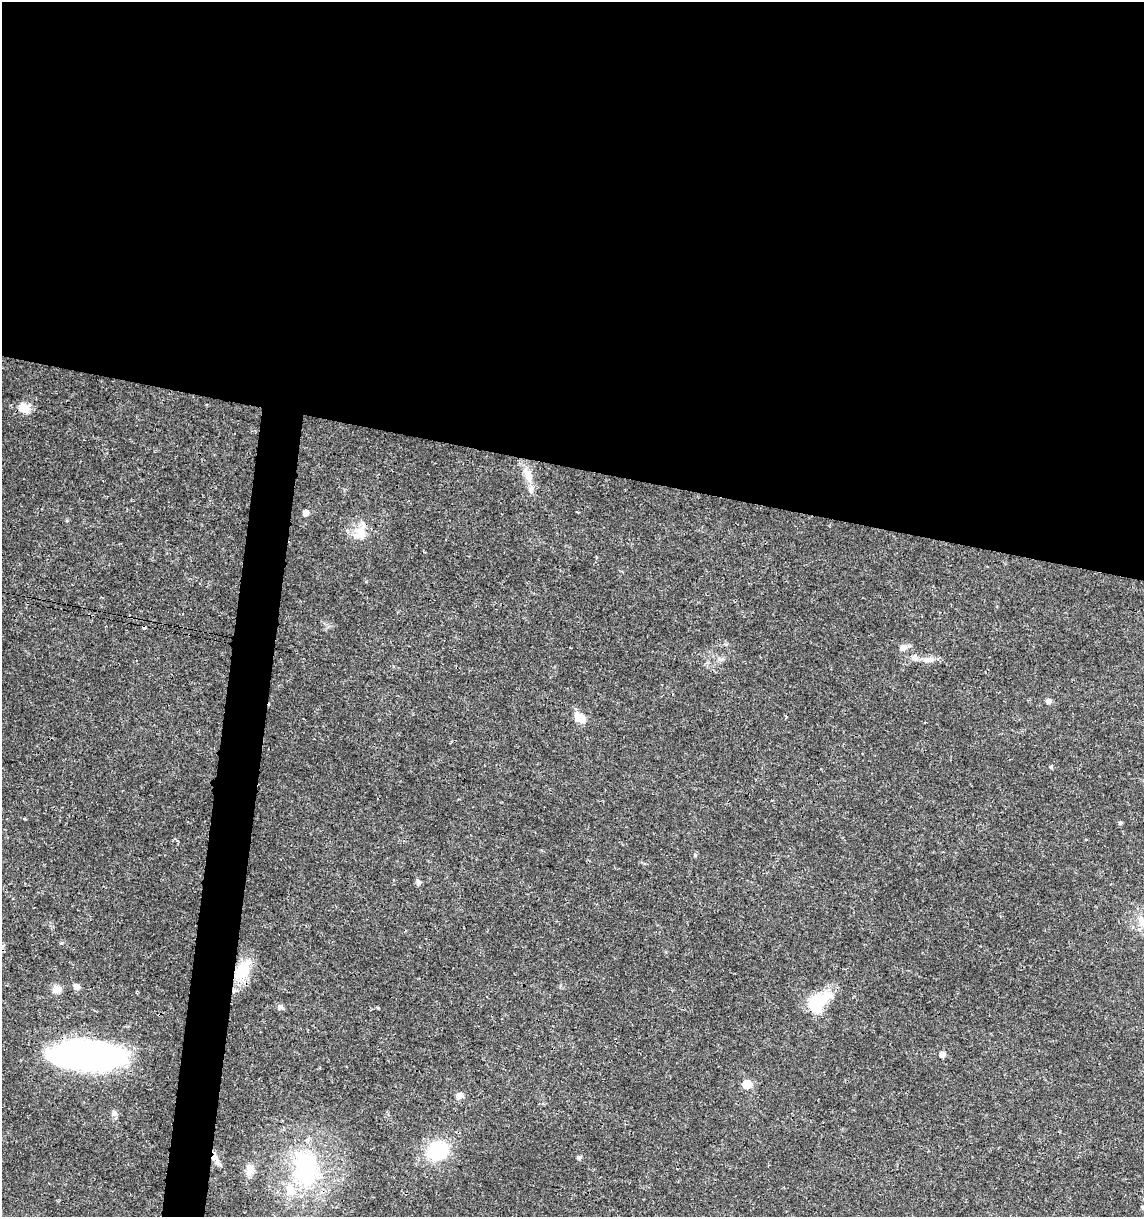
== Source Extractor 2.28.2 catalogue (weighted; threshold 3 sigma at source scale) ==
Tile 3 of 4 x 4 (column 3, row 1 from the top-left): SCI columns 2511-3652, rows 3655-4869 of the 5079 x 4871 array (HDU 1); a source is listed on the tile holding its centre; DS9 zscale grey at full resolution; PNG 1146 x 1219 px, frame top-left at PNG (2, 2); no overlay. Shown black and unused: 41% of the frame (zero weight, under 3 of 4 exposures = <1% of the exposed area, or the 3 px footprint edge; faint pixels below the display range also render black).
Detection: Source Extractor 2.28.2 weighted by HDU 2 'WHT'; one run over the whole footprint, this tile lists its part. Background 0.0189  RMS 0.0018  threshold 0.00805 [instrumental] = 3 sigma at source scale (4.5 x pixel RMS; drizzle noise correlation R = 1.50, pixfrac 1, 0.0396/0.0396 arcsec/px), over >= 5 px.
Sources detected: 33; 1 inside a brighter object's white glare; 1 cosmic-ray / hot-pixel residue — not listed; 2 inside a brighter listed object's ellipse — not listed separately; the other 29 listed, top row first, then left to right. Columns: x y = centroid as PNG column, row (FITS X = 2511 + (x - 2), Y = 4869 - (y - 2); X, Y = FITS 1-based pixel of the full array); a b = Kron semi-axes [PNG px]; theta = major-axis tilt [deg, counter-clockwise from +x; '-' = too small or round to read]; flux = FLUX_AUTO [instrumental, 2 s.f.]
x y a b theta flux
22 407 18 13 31 2.1
528 475 23 9 -71 2.4
306 513 5 5 - 1.2
360 532 24 15 58 3.1
726 644 6 4 17 0.25
903 648 9 8 - 0.98
928 660 19 8 6 1.5
1048 701 7 6 - 0.65
579 718 14 10 -38 2.5
1051 767 5 5 - 0.23
1120 823 5 4 - 0.3
695 855 5 5 - 0.24
418 882 9 6 -71 0.5
242 971 29 18 54 5.6
76 986 6 5 - 1.1
57 989 12 9 26 1.4
817 1003 27 16 45 8
280 1007 8 6 -1 0.48
378 1008 5 3 - 0.19
942 1054 5 5 - 1.1
82 1057 72 24 -1 64
747 1084 6 5 - 7.1
459 1096 10 7 10 0.98
114 1113 8 8 - 0.7
438 1151 25 21 27 10
214 1157 9 7 41 0.88
579 1157 5 4 - 0.43
306 1169 51 35 83 23
249 1170 16 10 71 1.6
Overlapping masked pixels (flux is a lower limit): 3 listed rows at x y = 242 971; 817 1003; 214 1157